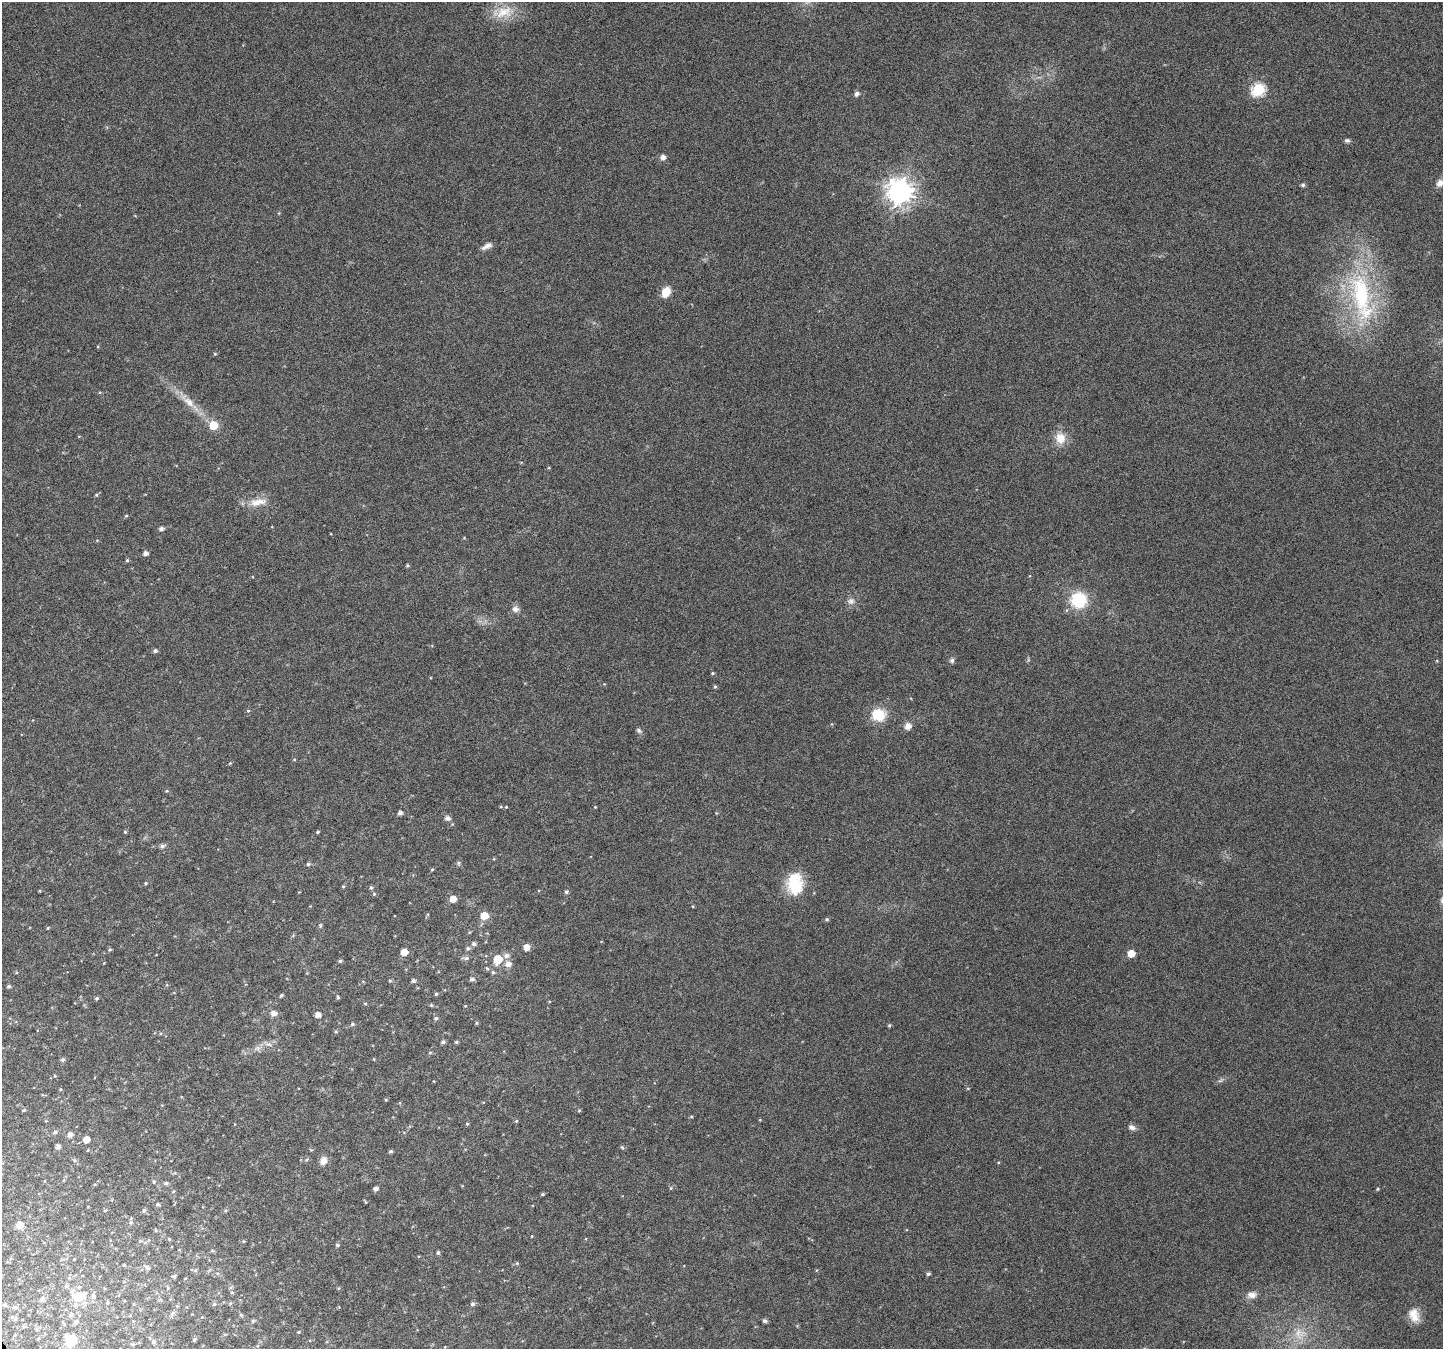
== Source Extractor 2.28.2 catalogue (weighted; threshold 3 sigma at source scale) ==
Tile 7 of 4 x 4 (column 3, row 2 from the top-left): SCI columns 2886-4326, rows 2855-4201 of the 5767 x 5649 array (HDU 1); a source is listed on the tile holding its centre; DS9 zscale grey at full resolution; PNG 1445 x 1351 px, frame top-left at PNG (2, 2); no overlay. Shown black and unused: <1% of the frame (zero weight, under 4 of 8 exposures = <1% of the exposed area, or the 3 px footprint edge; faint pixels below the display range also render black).
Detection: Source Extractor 2.28.2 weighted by HDU 2 'WHT'; one run over the whole footprint, this tile lists its part. Background 0.0378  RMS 0.0028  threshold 0.0113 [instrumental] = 3 sigma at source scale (4.09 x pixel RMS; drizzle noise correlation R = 1.36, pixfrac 0.8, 0.0396/0.0396 arcsec/px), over >= 5 px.
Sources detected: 160; all 160 listed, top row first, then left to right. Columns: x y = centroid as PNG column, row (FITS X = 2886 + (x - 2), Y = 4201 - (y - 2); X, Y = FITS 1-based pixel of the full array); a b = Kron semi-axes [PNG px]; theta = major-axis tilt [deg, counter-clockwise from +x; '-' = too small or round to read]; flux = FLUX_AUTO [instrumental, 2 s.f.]
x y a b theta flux
503 12 32 15 10 6.2
1258 89 7 6 - 30
857 93 5 5 - 0.98
1347 140 7 5 0 0.59
663 157 7 7 - 1
1440 183 10 8 52 1.4
1303 185 5 5 - 0.48
900 192 9 8 - 250
487 246 13 5 27 1.4
666 292 10 7 61 4
1361 294 69 28 -81 34
215 354 4 4 - 0.25
189 402 20 9 -44 3.3
213 425 6 6 - 7.1
1060 438 16 14 -72 3.7
96 495 5 4 - 0.33
258 502 25 10 8 3.5
126 516 4 4 - 0.3
161 529 5 4 - 0.87
145 553 5 4 - 1.1
127 560 5 4 - 0.34
407 565 4 3 - 0.33
1078 600 15 15 - 12
851 601 10 9 - 1.3
515 609 9 8 - 1.1
155 651 5 4 - 0.63
952 660 7 7 - 0.63
712 673 4 3 - 0.31
715 687 4 4 - 0.35
248 711 5 4 - 0.31
878 715 14 12 -9 7.3
908 726 8 8 - 1.6
639 730 7 5 -36 0.6
294 760 5 3 - 0.21
230 763 5 4 - 0.25
167 791 5 4 - 0.27
400 813 4 4 - 0.88
447 818 6 5 - 1.1
125 832 4 4 - 0.3
318 832 4 3 - 0.33
162 846 7 6 - 0.82
494 859 5 3 - 0.2
458 863 6 4 90 0.42
308 864 5 5 - 0.55
432 869 5 4 - 0.3
146 883 4 4 - 0.29
795 884 26 19 88 9.6
343 886 4 4 - 0.3
371 888 6 4 -73 0.47
566 892 5 5 - 0.53
374 894 5 5 - 0.34
453 899 5 5 - 2.6
1442 900 10 6 90 0.78
484 916 7 6 - 4
827 919 5 4 - 0.37
320 925 6 4 83 0.33
48 928 4 3 - 0.26
474 944 6 5 - 0.74
526 947 5 5 - 2.4
468 948 6 5 - 0.62
110 950 5 4 - 0.34
404 952 5 5 - 3
1131 953 5 5 - 4.6
507 955 8 6 3 1.2
466 958 8 5 2 0.73
498 959 6 5 - 8.1
340 961 5 4 - 0.4
508 964 7 7 - 1.7
493 972 6 5 - 0.48
472 979 5 5 - 0.76
390 981 5 3 - 0.29
413 981 5 4 - 0.66
9 986 5 4 - 0.49
436 994 4 4 - 0.33
281 995 4 3 - 0.43
338 997 4 3 - 0.36
97 998 5 4 - 0.41
365 1003 5 3 - 0.25
431 1005 4 4 - 0.31
274 1013 6 6 - 1.6
318 1015 5 4 - 1.9
436 1018 6 5 - 0.42
477 1023 4 4 - 0.3
352 1024 5 4 - 0.43
889 1025 5 4 - 0.34
336 1032 5 4 - 0.32
443 1042 5 4 - 0.57
456 1042 4 4 - 0.34
268 1044 12 3 -10 0.81
257 1048 9 6 20 0.97
430 1053 5 3 - 0.27
63 1059 5 5 - 0.54
1220 1081 8 3 19 0.5
968 1088 5 3 - 0.21
386 1100 4 4 - 0.26
24 1110 5 3 - 0.3
579 1110 5 4 - 0.26
691 1117 5 3 - 0.26
516 1121 4 4 - 0.29
467 1124 4 4 - 0.26
1132 1127 10 6 -25 1
55 1132 5 5 - 0.49
70 1135 5 5 - 1.3
86 1139 5 5 - 2.3
58 1147 4 4 - 0.93
622 1147 5 4 - 0.35
88 1150 4 2 - 0.17
391 1151 4 3 - 0.42
307 1159 5 3 - 0.31
74 1160 6 4 -71 0.36
323 1160 10 8 65 1.7
154 1182 5 4 - 0.34
166 1183 6 4 9 0.51
671 1188 6 4 89 0.3
376 1189 5 4 - 0.91
1378 1189 5 3 - 0.24
542 1194 4 3 - 0.34
157 1204 5 4 - 0.46
144 1210 6 4 74 0.48
105 1211 5 3 - 0.25
131 1222 7 5 90 0.54
20 1225 6 5 - 3.2
156 1230 5 3 - 0.24
532 1236 4 2 - 0.18
169 1239 4 4 - 0.28
149 1240 6 3 69 0.31
243 1241 4 4 - 0.28
337 1245 5 4 - 0.48
438 1253 5 4 - 0.45
124 1265 4 3 - 0.22
147 1267 11 7 -32 0.84
195 1270 6 5 - 0.42
928 1274 5 4 - 0.47
174 1276 6 5 - 0.42
66 1286 7 6 - 0.61
168 1288 6 5 - 0.43
1252 1295 12 9 2 1.7
93 1296 9 6 -81 0.85
78 1297 9 7 -13 11
42 1300 7 6 - 0.91
4 1304 6 6 - 0.55
214 1304 6 5 - 0.39
473 1304 5 5 - 0.67
14 1307 7 6 - 0.88
173 1313 8 6 35 0.77
71 1315 7 6 - 0.83
241 1315 6 4 -45 0.32
1414 1315 18 12 -69 3.4
15 1319 7 6 - 0.66
253 1321 6 3 -73 0.26
765 1321 5 4 - 0.67
76 1322 7 6 - 0.9
24 1326 7 4 20 0.45
299 1332 4 3 - 0.28
1299 1333 19 17 -14 5.5
38 1338 5 4 - 0.38
194 1339 5 4 - 0.36
71 1340 9 9 - 9.7
153 1342 6 6 - 0.62
132 1344 6 5 - 0.39
Isophote crosses this tile's border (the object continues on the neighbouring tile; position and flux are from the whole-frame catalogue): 2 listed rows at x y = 1440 183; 1442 900